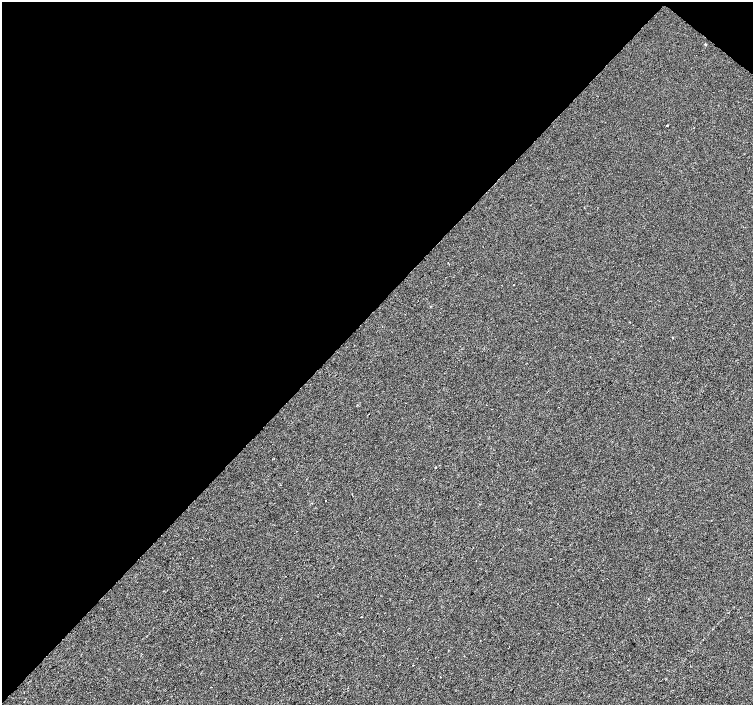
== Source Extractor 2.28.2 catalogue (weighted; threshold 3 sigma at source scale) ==
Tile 2 of 4 x 4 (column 2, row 1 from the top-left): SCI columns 1503-3004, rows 4389-5794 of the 6014 x 6028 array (HDU 1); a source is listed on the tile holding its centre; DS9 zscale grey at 2 x 2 block average (1 PNG px = mean of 2 x 2 image px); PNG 755 x 707 px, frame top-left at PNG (2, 2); no overlay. Shown black and unused: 45% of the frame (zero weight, under 2 of 3 exposures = <1% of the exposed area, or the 3 px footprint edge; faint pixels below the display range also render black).
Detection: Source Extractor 2.28.2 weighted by HDU 2 'WHT'; one run over the whole footprint, this tile lists its part. Background -4.46e-04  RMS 0.0042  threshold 0.0187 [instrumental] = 3 sigma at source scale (4.5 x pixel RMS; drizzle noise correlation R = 1.50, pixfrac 1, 0.0396/0.0396 arcsec/px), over >= 5 px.
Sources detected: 10; all 10 listed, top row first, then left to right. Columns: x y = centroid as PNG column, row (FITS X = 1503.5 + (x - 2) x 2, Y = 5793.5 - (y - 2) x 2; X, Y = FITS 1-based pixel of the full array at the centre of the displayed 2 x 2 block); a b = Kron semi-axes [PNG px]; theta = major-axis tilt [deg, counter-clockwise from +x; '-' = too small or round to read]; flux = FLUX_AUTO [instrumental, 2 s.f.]
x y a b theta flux
705 44 2 2 - 1.4
667 125 2 2 - 1.6
513 285 2 2 - 0.47
431 306 2 2 - 0.46
672 337 2 2 - 0.92
325 501 2 2 - 0.75
361 617 2 2 - 1.1
464 656 2 2 - 0.36
413 665 2 2 - 0.59
440 677 2 2 - 0.63
Diffuse or blended objects may show on this block-average render without a row.